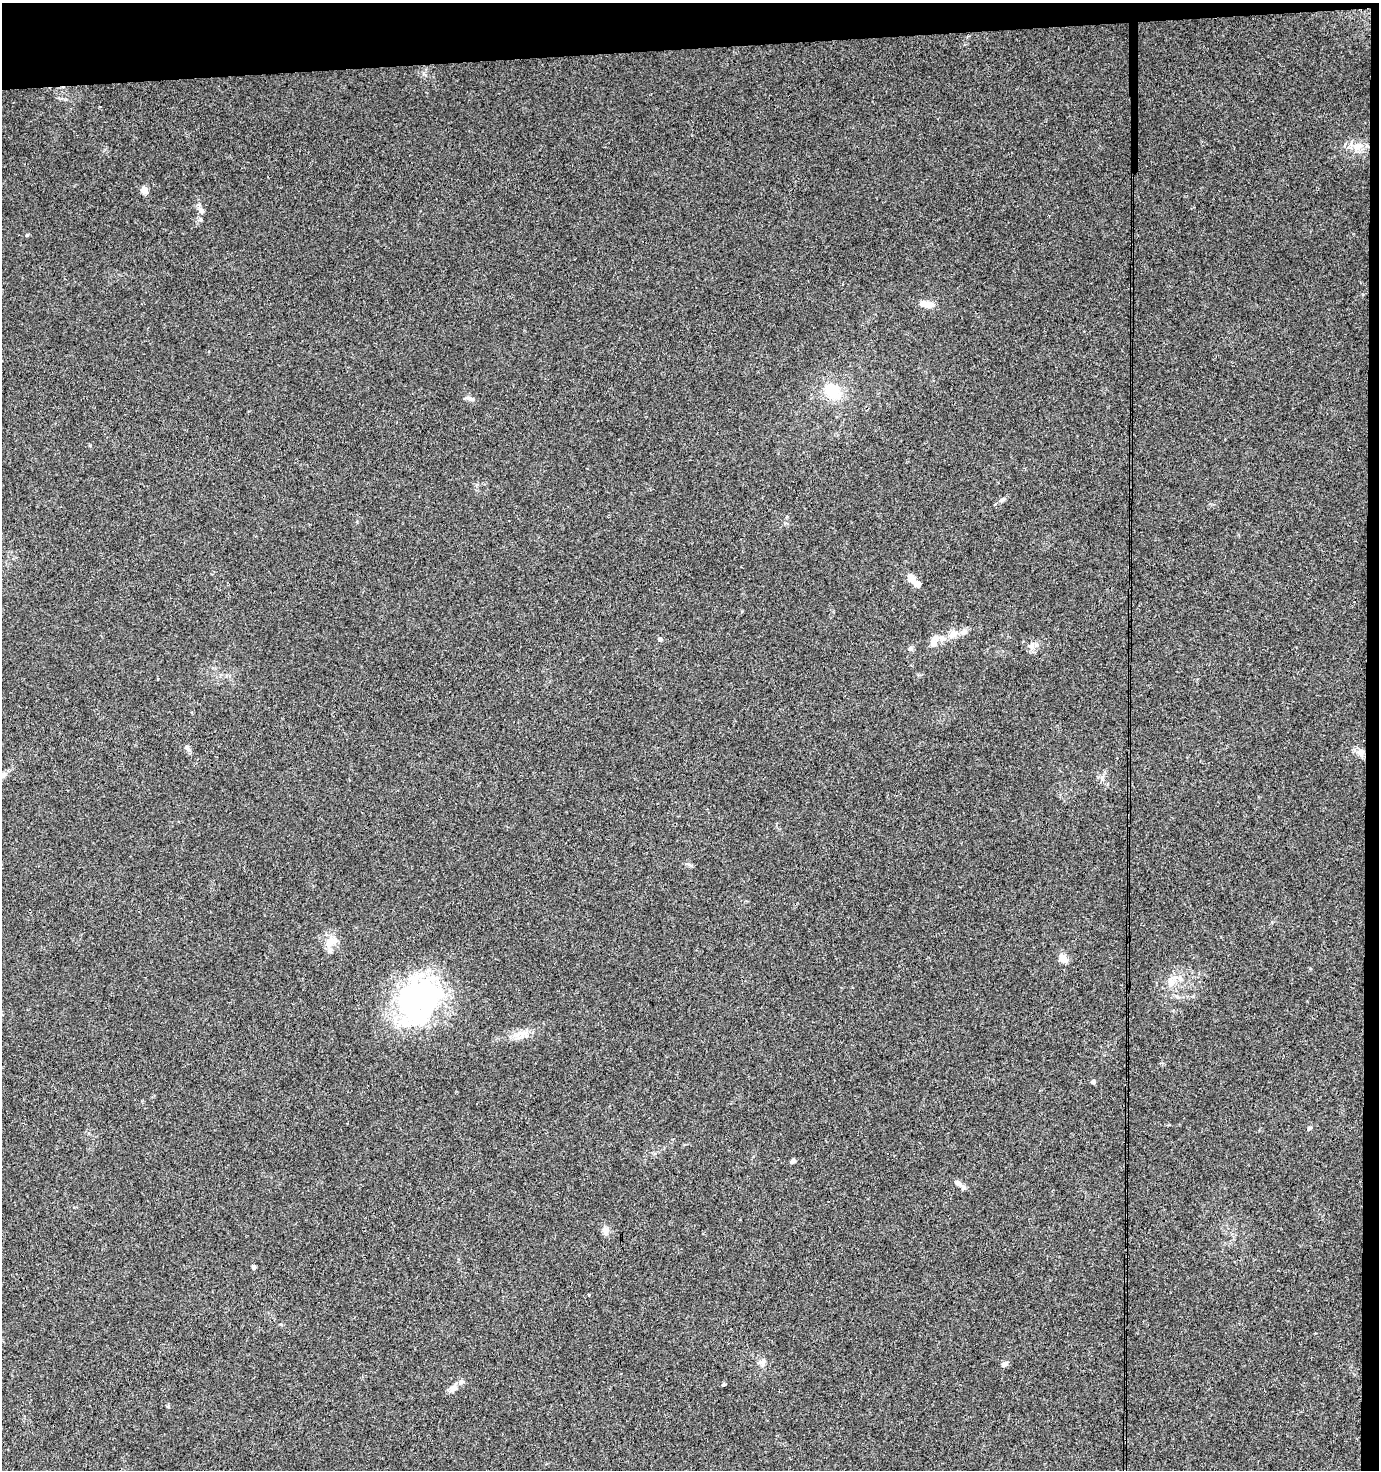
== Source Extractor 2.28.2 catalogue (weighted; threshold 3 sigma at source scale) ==
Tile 3 of 3 x 3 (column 3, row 1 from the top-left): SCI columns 2755-4131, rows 2936-4403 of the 4144 x 4403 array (HDU 1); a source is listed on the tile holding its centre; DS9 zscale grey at full resolution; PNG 1381 x 1472 px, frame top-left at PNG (2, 3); no overlay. Shown black and unused: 4% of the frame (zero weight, under 3 of 4 exposures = <1% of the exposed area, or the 3 px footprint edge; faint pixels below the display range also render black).
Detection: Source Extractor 2.28.2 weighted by HDU 2 'WHT'; one run over the whole footprint, this tile lists its part. Background 0.015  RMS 0.0039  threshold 0.0176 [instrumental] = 3 sigma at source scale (4.5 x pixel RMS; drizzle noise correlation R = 1.50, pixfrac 1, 0.0396/0.0396 arcsec/px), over >= 5 px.
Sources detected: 39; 1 inside a brighter object's white glare — not listed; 4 inside a brighter listed object's ellipse — not listed separately; the other 34 listed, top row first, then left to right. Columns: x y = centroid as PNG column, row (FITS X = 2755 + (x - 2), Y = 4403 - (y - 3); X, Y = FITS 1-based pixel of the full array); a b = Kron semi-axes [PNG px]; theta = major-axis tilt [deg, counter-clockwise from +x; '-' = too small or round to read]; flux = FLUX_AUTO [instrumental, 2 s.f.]
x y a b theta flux
1357 147 14 10 17 4.4
144 190 5 5 - 6.7
201 211 8 7 - 1.4
27 235 5 4 - 0.42
927 304 19 7 -5 3.4
832 391 20 16 -42 13
470 398 12 5 -10 1.5
1002 499 8 5 39 0.96
911 578 12 7 -50 4.2
953 634 17 9 41 3.4
660 639 5 5 - 0.6
934 643 13 9 -75 2.6
1031 645 12 8 56 1.9
910 648 7 6 - 0.82
187 748 11 5 -51 1.1
1360 753 12 8 -73 2.4
2 775 9 7 30 2.2
1102 777 8 6 78 1.3
690 865 11 3 -30 0.79
331 942 19 10 33 4.5
1063 959 9 7 -45 3.6
1171 982 12 10 -62 3.2
419 1001 59 47 57 75
1093 1082 5 4 - 1.1
1309 1128 6 5 - 0.67
793 1161 5 4 - 1.1
958 1183 11 7 -26 2
606 1231 13 9 -90 2.2
253 1267 5 4 - 0.88
762 1362 12 7 24 1.6
1005 1364 10 6 34 1.2
723 1384 3 3 - 1.1
453 1388 14 7 42 2.1
168 1406 5 5 - 0.49
Isophote crosses this tile's border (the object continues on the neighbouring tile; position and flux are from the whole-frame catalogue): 1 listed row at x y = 2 775
Unlisted compact peaks at least as high as the median listed source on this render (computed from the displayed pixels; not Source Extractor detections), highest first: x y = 90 445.